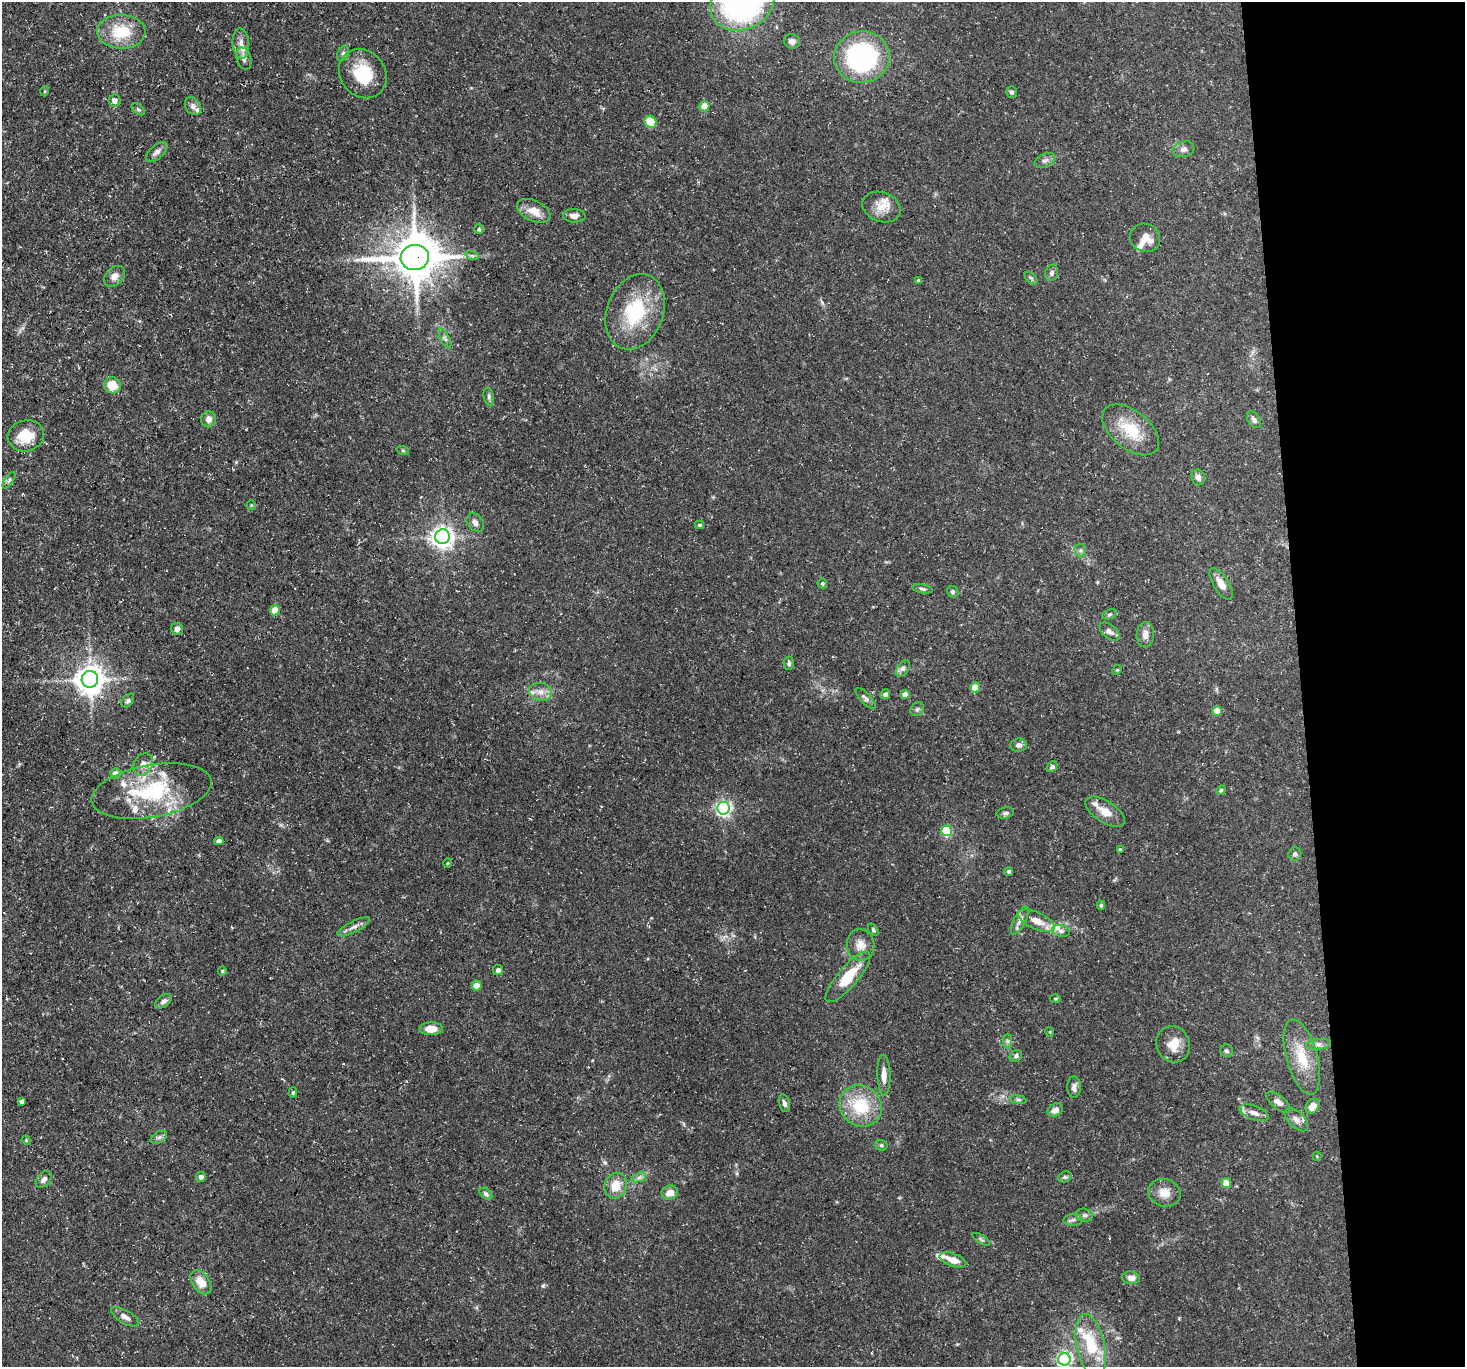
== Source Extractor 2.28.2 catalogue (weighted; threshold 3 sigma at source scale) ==
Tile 6 of 3 x 3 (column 3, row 2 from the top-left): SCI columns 2928-4390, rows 1488-2852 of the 4390 x 4363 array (HDU 1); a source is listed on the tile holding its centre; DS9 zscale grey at full resolution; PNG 1467 x 1369 px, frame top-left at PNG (2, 2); each listed source drawn as its Kron ellipse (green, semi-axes under 4 px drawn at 4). Shown black and unused: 11% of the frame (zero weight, under 3 of 5 exposures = <1% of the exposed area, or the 3 px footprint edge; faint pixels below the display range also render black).
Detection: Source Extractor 2.28.2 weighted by HDU 2 'WHT'; one run over the whole footprint, this tile lists its part. Background 0.133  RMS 0.0051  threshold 0.0228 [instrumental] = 3 sigma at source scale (4.5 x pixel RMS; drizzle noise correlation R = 1.50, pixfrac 1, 0.05/0.05 arcsec/px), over >= 5 px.
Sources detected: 148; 12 inside a brighter listed object's ellipse — not listed separately; the other 136 listed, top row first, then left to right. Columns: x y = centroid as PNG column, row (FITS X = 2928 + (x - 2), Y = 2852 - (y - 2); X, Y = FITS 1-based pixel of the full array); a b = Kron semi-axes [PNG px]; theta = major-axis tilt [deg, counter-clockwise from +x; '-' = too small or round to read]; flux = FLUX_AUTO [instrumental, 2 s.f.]
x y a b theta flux
742 2 33 27 27 130
121 32 24 17 -1 20
792 41 8 7 - 2.3
241 44 15 8 -85 3.9
343 53 8 5 64 1.3
862 57 28 26 7 82
244 58 11 7 -73 2.4
363 74 26 22 -50 20
45 91 5 3 - 0.47
1012 92 6 5 - 1
114 101 6 6 - 2.8
193 106 9 7 -58 2.2
704 106 5 5 - 8.7
138 109 7 5 -39 0.93
650 122 6 6 - 11
1183 149 11 7 15 2.2
157 152 13 6 40 2.3
1045 161 11 6 25 1.9
882 207 20 14 -21 7.5
534 211 18 10 -25 6.7
574 216 11 6 -2 2.6
479 229 5 4 - 0.94
1145 238 15 14 - 6.4
472 255 7 4 -20 0.99
415 257 14 12 8 2000
1052 273 8 6 76 1.6
114 276 12 8 46 3.2
1031 278 7 4 -44 0.96
918 280 4 4 - 0.62
635 312 39 28 70 33
445 338 10 4 -63 1.4
112 385 8 8 - 8.7
489 397 9 5 -78 1.3
209 419 8 7 - 3.1
1254 420 9 6 -55 1.7
1131 430 33 19 -39 17
26 436 18 15 13 13
403 451 6 4 -20 0.68
1198 477 8 6 -70 2.6
9 480 9 3 56 0.93
251 505 5 4 - 0.53
475 523 10 7 -52 2.4
700 525 4 3 - 0.78
442 537 7 7 - 350
1080 550 6 6 - 1.1
822 583 5 5 - 0.77
1221 584 18 7 -58 5.1
922 589 10 4 -11 1
953 592 6 5 - 1
275 610 5 5 - 11
1109 614 7 4 19 1
177 629 6 6 - 2.1
1109 632 12 6 -38 2.4
1145 635 13 8 87 3.5
789 663 7 5 -88 1.2
903 669 9 5 53 1.8
1117 670 5 4 - 0.55
90 679 8 8 - 710
975 687 5 5 - 13
540 692 12 9 -13 3.7
885 694 5 4 - 1.3
905 694 4 4 - 3.2
865 698 13 5 -46 1.7
128 701 7 5 50 1.1
917 709 7 6 - 1.2
1217 711 5 5 - 7.6
1019 745 8 6 6 1.8
143 764 12 9 61 4
1052 767 6 4 46 1.4
115 774 5 5 - 4.3
1221 790 5 4 - 0.97
152 791 61 26 10 45
724 808 6 6 - 120
1105 812 22 10 -33 6.9
1005 813 9 5 10 1.2
947 831 5 5 - 34
219 841 4 4 - 1.8
1120 849 4 4 - 0.89
1295 854 7 6 - 1.4
447 863 5 3 - 0.43
1009 871 4 4 - 0.85
1101 905 4 4 - 1.1
1020 920 15 5 62 2.7
1037 921 19 8 -24 7
354 927 18 5 27 2.6
873 930 7 4 -54 0.79
1061 931 9 5 -16 1.4
860 945 16 13 -82 5.4
498 970 5 5 - 1.6
222 971 4 4 - 0.68
848 977 32 10 49 15
477 986 5 5 - 8.5
1055 999 5 3 - 0.52
164 1001 9 6 35 1.9
431 1029 12 6 1 5.6
1050 1032 5 3 - 0.43
1007 1041 7 4 -89 1.1
1173 1044 18 16 -64 7.9
1319 1044 12 5 5 1.9
1226 1051 6 6 - 1.2
1016 1056 7 5 38 1.2
1302 1057 39 15 -74 15
884 1075 20 6 -88 4.4
1074 1087 11 6 -89 2.3
293 1092 5 4 - 0.84
1018 1100 8 4 -8 1.1
22 1101 4 4 - 2
1278 1102 14 6 -39 2.7
784 1103 9 5 -75 1.5
861 1106 22 20 -39 22
1312 1106 8 6 51 4.8
1055 1110 8 6 34 2.8
1254 1113 15 7 -20 3.3
1296 1120 14 8 -45 3.1
159 1137 9 5 30 1.4
26 1140 5 3 - 0.47
881 1145 6 5 - 0.97
1317 1156 4 4 - 0.5
201 1177 5 5 - 1.8
639 1177 7 4 20 1.4
1065 1177 7 5 19 0.95
44 1179 10 6 48 2.2
1226 1183 5 5 - 12
616 1186 13 10 69 8.3
670 1193 8 7 - 4.4
1164 1193 16 13 -15 6.1
486 1194 7 5 -40 1.2
1084 1215 9 6 -12 1.5
1073 1220 9 6 2 1.5
981 1239 10 3 -32 0.93
953 1260 14 6 -20 5.7
1131 1278 9 6 -8 2.9
201 1282 13 8 -54 7.7
125 1317 15 6 -30 2.9
1091 1346 32 14 -78 20
1064 1359 6 6 - 120
Overlapping masked pixels (flux is a lower limit): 1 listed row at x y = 415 257
Isophote crosses this tile's border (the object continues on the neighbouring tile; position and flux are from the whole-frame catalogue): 2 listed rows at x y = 742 2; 1064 1359
Unlisted compact peaks at least as high as the median listed source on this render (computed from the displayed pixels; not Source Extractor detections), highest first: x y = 543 1286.